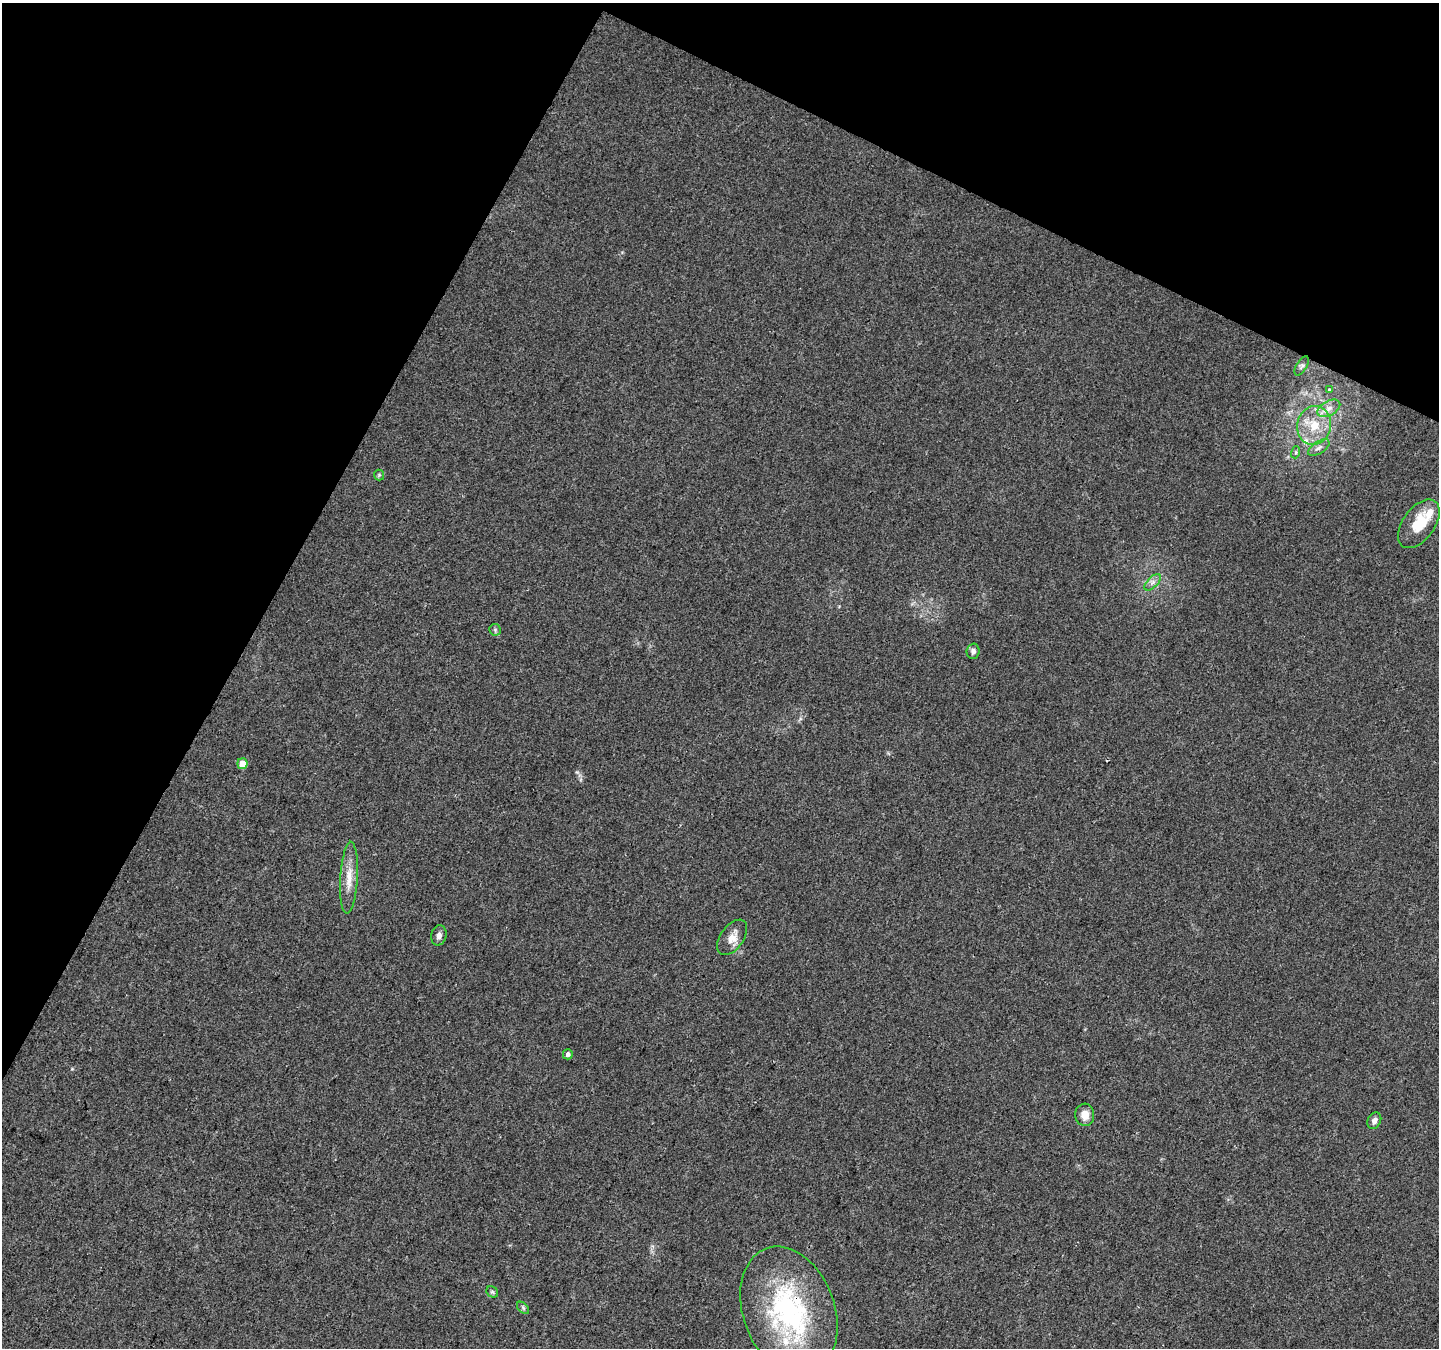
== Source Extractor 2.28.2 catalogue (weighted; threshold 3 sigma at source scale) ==
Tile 2 of 4 x 4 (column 2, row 1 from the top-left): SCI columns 1445-2881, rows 4308-5653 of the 5754 x 5853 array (HDU 1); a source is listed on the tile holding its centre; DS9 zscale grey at full resolution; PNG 1441 x 1350 px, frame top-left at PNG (2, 3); each listed source drawn as its Kron ellipse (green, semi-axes under 4 px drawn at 4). Shown black and unused: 26% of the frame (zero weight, under 3 of 4 exposures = <1% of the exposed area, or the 3 px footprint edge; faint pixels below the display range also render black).
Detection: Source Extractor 2.28.2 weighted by HDU 2 'WHT'; one run over the whole footprint, this tile lists its part. Background 0.0217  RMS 0.0038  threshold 0.0172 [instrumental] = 3 sigma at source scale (4.5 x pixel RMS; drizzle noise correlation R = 1.50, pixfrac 1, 0.0396/0.0396 arcsec/px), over >= 5 px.
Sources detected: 24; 3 inside a brighter listed object's ellipse — not listed separately; the other 21 listed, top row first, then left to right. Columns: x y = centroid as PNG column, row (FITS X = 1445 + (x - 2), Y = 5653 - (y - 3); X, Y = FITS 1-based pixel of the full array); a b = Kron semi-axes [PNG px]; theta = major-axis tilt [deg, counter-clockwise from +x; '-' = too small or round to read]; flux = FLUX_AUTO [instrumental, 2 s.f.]
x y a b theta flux
1302 366 11 5 58 0.93
1329 390 3 3 - 0.71
1329 408 12 7 29 2.5
1314 425 19 17 74 10
1319 448 12 6 33 1.7
1296 452 6 4 72 0.6
379 475 5 5 - 0.55
1419 524 28 16 54 11
1153 582 10 5 45 1.6
495 630 6 5 - 0.7
973 651 7 6 - 1.6
242 764 5 5 - 5.3
349 878 36 8 87 6.3
439 935 10 7 76 1.6
732 937 20 11 54 4.4
568 1054 5 5 - 1.3
1085 1115 11 9 -87 3.3
1374 1121 9 6 62 1.8
492 1292 6 5 - 0.7
523 1308 7 4 -46 0.66
789 1311 66 45 -70 67
Overlapping masked pixels (flux is a lower limit): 1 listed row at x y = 789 1311
Unlisted compact peaks at least as high as the median listed source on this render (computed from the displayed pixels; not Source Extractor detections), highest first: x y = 577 772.